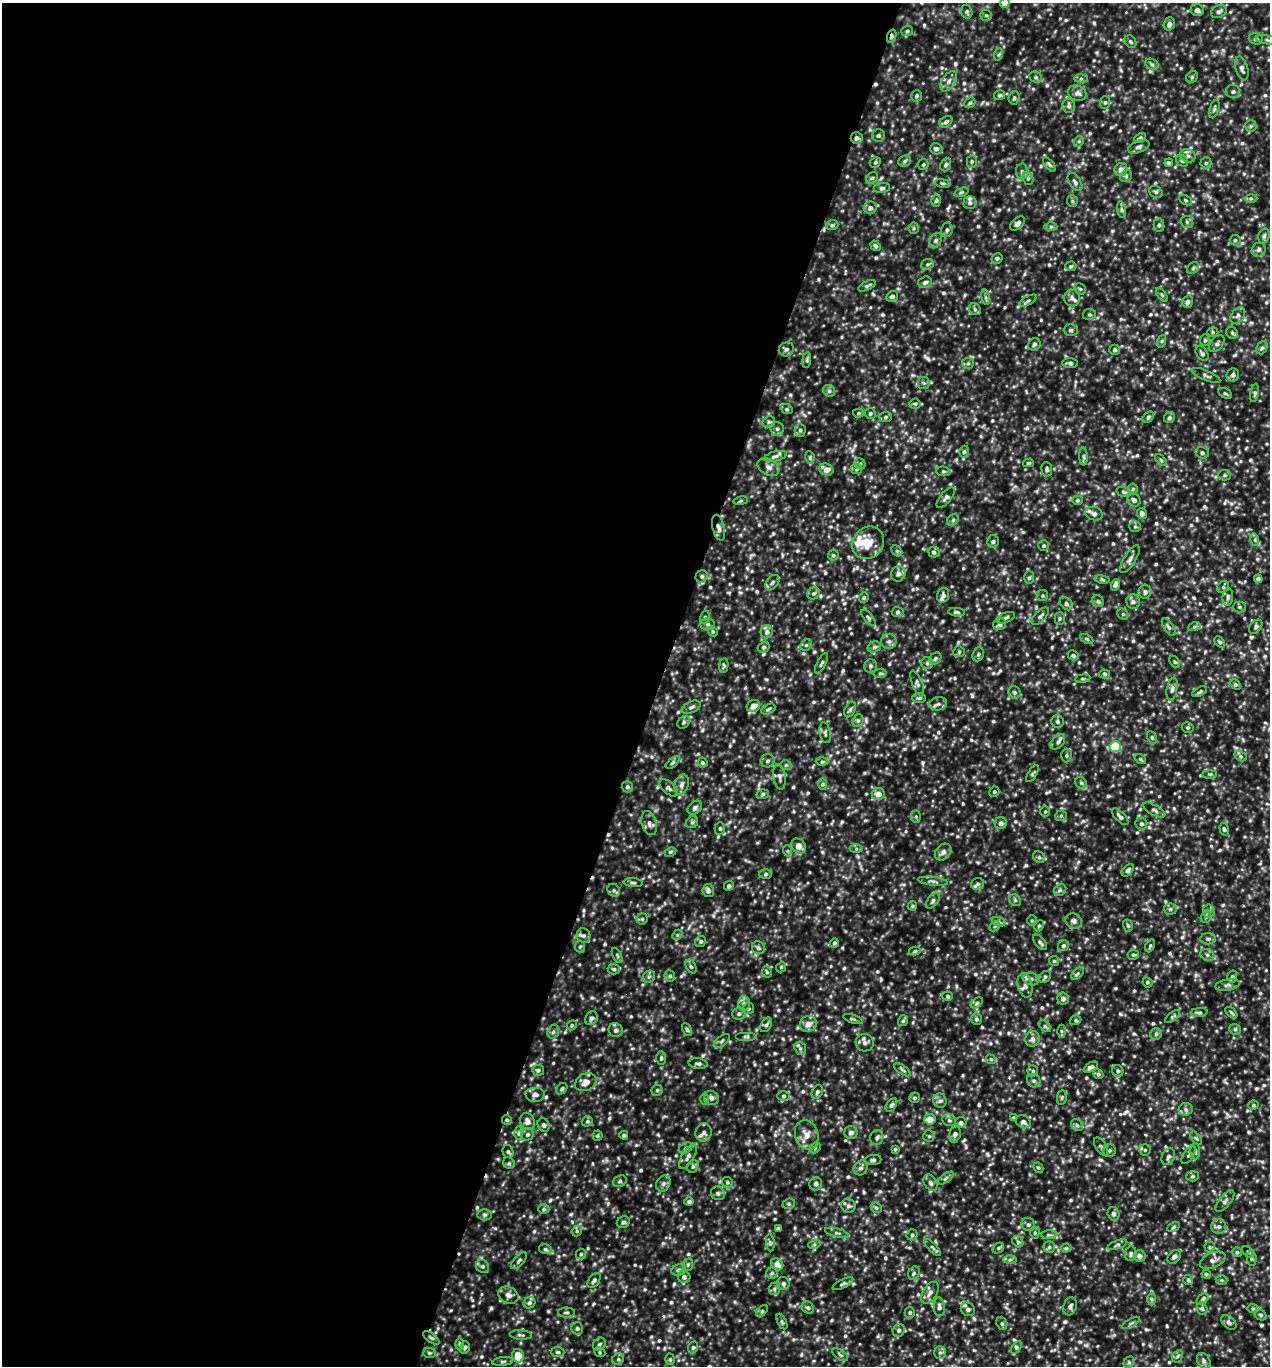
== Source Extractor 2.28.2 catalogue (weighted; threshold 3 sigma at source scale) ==
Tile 5 of 4 x 4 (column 1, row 2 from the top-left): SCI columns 137-1404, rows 2735-4098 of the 5501 x 5492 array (HDU 1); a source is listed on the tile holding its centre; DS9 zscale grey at full resolution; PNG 1272 x 1368 px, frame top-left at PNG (2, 3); each listed source drawn as its Kron ellipse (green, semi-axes under 4 px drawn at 4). Shown black and unused: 52% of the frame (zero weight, under 3 of 5 exposures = <1% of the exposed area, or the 3 px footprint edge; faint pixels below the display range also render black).
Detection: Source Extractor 2.28.2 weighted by HDU 2 'WHT'; one run over the whole footprint, this tile lists its part. Background 0.215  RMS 0.046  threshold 0.207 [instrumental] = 3 sigma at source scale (4.5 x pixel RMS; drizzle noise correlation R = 1.50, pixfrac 1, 0.05/0.05 arcsec/px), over >= 5 px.
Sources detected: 891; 1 too faint to see at this stretch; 2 cosmic-ray / hot-pixel residue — neither listed nor drawn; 16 inside a brighter listed object's ellipse — not listed separately; of the other 872, all 500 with FLUX_AUTO >= 7.01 (the completeness limit of this list) listed and drawn (372 fainter detections not listed), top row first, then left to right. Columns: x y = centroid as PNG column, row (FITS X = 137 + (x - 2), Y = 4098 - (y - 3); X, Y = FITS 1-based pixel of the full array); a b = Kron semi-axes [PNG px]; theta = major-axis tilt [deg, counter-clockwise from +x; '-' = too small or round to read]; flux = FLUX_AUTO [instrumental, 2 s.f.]
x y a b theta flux
1005 3 5 4 - 33
1197 10 6 6 - 17
967 12 7 5 -73 8.6
1219 12 8 6 29 13
986 15 6 5 - 8.7
1169 24 7 5 70 15
907 31 6 5 - 9
892 36 7 4 72 12
1256 39 7 5 -16 11
1269 40 14 4 -11 11
1130 42 7 5 -52 8.7
999 54 6 4 71 7.5
1152 64 7 5 -28 11
1242 68 12 6 -74 16
1036 77 6 5 - 8.5
1192 77 6 5 - 7.7
1081 78 6 4 1 9.7
949 81 11 6 55 24
1233 92 7 6 - 13
1077 93 9 7 -23 21
1000 95 5 5 - 8.5
916 96 6 5 - 8.6
1014 98 7 5 86 8.5
1105 102 6 5 - 9.3
970 103 6 5 - 7.5
1069 106 7 6 - 12
1214 109 9 4 72 10
946 122 7 5 33 13
1251 126 6 5 - 9.2
878 135 6 6 - 9.5
857 138 6 5 - 17
1140 138 6 4 29 8
1079 141 6 4 46 7.1
1139 147 11 6 22 13
936 149 6 5 - 14
1188 156 8 6 -24 16
905 161 6 5 - 9.4
972 161 6 5 - 8.6
1182 161 6 5 - 8.2
875 162 6 5 - 7.4
1169 163 4 4 - 9.6
1206 163 5 5 - 7.5
923 164 5 5 - 7.3
946 164 7 5 67 12
1049 165 8 4 -49 8.9
1121 170 7 6 - 29
1022 171 8 6 88 14
1126 176 6 5 - 8.9
872 178 6 5 - 8.2
1028 178 7 5 -70 9.1
1075 182 10 5 -55 13
943 183 8 4 -8 9.1
882 188 8 5 7 10
961 192 7 4 20 7.2
1156 192 7 5 -28 9.3
1251 198 6 4 0 8.7
1185 200 7 4 -29 7.3
936 201 6 4 73 8.7
1072 201 6 5 - 7.9
970 203 6 6 - 12
870 208 6 6 - 18
1121 210 8 4 -81 10
1187 222 6 6 - 11
1017 224 8 5 42 14
832 225 6 5 - 8.3
1159 225 7 5 90 10
1051 227 6 4 0 9
914 228 5 5 - 7.6
947 230 7 5 79 13
1264 236 8 5 72 12
936 240 8 5 60 11
1235 240 5 5 - 8.1
875 246 5 4 - 9.6
1259 250 7 6 - 14
997 258 5 5 - 9.2
927 264 6 5 - 8.2
1071 266 5 4 - 7.3
1193 268 7 5 45 9.2
925 282 7 5 18 14
867 286 9 4 27 9.5
1080 289 6 5 - 7.2
1162 295 8 4 -55 7.2
892 296 6 5 - 13
986 297 8 4 -81 9.4
1072 298 8 8 - 17
1028 301 9 3 29 9.8
1188 302 6 5 - 16
975 309 6 5 - 9.1
1089 314 6 5 - 8.8
1238 315 9 6 52 15
1071 330 7 5 1 8.5
1213 332 5 5 - 8
1232 333 6 5 - 8.8
1205 340 6 5 - 7.9
1162 341 6 4 71 7.5
1034 344 6 6 - 11
1217 344 9 6 51 14
1262 348 7 5 64 9.7
786 349 7 7 - 13
1115 350 5 5 - 9.6
1202 354 8 5 -53 9.9
807 360 8 4 83 8.3
968 363 6 5 - 8.9
1070 363 8 5 -2 13
1206 375 15 5 -23 14
1233 375 6 6 - 15
924 383 6 6 - 9
829 391 6 5 - 10
1225 393 7 4 -30 8.1
1255 393 9 4 79 8.9
915 404 5 5 - 7.7
787 409 6 5 - 7.9
858 413 5 4 - 7.4
870 413 5 5 - 9.4
886 417 6 5 - 10
1148 417 6 4 42 8.4
1169 418 6 5 - 10
769 422 6 5 - 9.6
777 429 6 6 - 14
800 430 6 5 - 11
964 452 6 4 73 8.9
1202 453 7 5 -18 12
775 456 11 5 14 14
1084 457 9 4 -89 9.1
810 458 6 4 -81 7.1
1161 460 7 4 -46 7.1
1028 463 5 4 - 7.3
860 464 6 5 - 8.7
768 467 11 8 -29 23
826 469 7 5 -25 37
856 469 5 5 - 7.7
1047 469 7 5 -86 10
943 471 7 4 -6 8.4
1224 475 6 5 - 8.3
1133 489 5 5 - 7.5
1124 492 8 4 -15 7.6
946 498 12 5 50 16
1077 500 5 4 - 7.3
1134 500 7 6 - 17
741 501 7 4 9 7.1
1142 513 5 5 - 18
1094 514 9 6 -18 20
953 520 6 5 - 9.2
1135 526 5 5 - 8.4
719 528 13 6 -76 20
1255 540 6 4 -73 7.8
993 541 6 6 - 11
868 543 17 15 47 87
1044 546 5 5 - 8.1
897 551 6 4 -44 8.1
934 552 5 5 - 10
833 555 6 5 - 8
1130 559 16 6 58 20
898 574 8 7 - 20
702 576 6 6 - 11
1029 578 6 5 - 9.4
1258 579 4 4 - 11
1102 580 8 4 -10 7.5
772 583 8 6 53 15
1115 585 6 4 72 15
1223 587 6 5 - 8.4
1145 592 7 6 - 14
814 593 6 5 - 10
943 595 7 6 - 14
1042 596 5 5 - 7.6
1228 597 9 5 85 12
864 598 5 5 - 7
1098 601 6 5 - 8.7
1133 602 7 6 - 16
1066 604 7 5 -42 11
1239 607 6 5 - 9
898 612 6 5 - 9.7
956 612 8 4 -6 9.7
1123 614 6 5 - 7.3
1040 616 11 5 44 14
705 617 6 5 - 9
868 618 9 4 -50 9.5
1006 618 10 5 21 11
1060 618 6 5 - 9.2
708 624 7 5 -1 12
1000 624 6 6 - 12
1169 627 10 4 -56 11
1194 627 6 4 19 7.9
1256 627 8 5 52 10
713 631 5 4 - 7.1
767 632 6 6 - 16
1087 639 7 4 -25 7.7
889 641 8 7 - 17
1220 642 6 4 -49 8.6
806 645 6 5 - 8.1
764 647 6 5 - 7.8
874 647 7 5 17 10
959 652 6 5 - 7.3
978 654 7 5 67 9.4
1073 655 5 5 - 10
935 658 7 5 42 9.9
1175 662 6 4 -58 7.6
822 663 11 4 61 9.7
927 663 6 6 - 9.5
724 666 7 4 84 7.1
870 666 7 6 - 12
880 673 6 4 8 7.2
1104 674 5 4 - 7.8
1083 679 7 4 8 7.2
917 683 14 5 -69 14
1236 684 6 4 -46 7.5
1172 689 11 5 79 17
1014 692 6 5 - 11
1200 692 8 4 29 9
919 698 7 5 0 8.4
938 704 9 6 10 19
753 706 7 6 - 39
691 707 10 5 25 13
768 709 7 4 28 9.2
850 709 8 5 64 9.1
858 721 6 5 - 10
684 722 7 5 47 8.9
1058 722 6 6 - 9.8
1188 727 6 5 - 7.5
825 733 10 5 -79 13
1152 737 7 4 -64 7.9
1058 742 9 5 48 14
1115 747 5 5 - 230
1066 755 7 5 89 8.5
1241 756 7 4 -28 8.7
1140 759 6 4 -37 7
768 761 7 6 - 13
673 762 8 4 42 8.4
822 762 6 4 1 7.2
703 763 5 4 - 8.7
786 765 5 5 - 7.6
1033 774 9 4 57 8.7
1210 774 7 3 0 7.1
780 777 13 6 -82 15
1081 783 6 5 - 8.8
823 784 6 4 89 7.4
682 785 10 7 73 20
627 787 6 5 - 12
669 788 11 6 -43 13
994 792 5 5 - 8.5
763 794 6 5 - 8.7
878 794 6 6 - 35
695 808 8 6 40 14
1154 810 12 5 -29 13
1045 811 5 5 - 7.2
916 816 6 5 - 7.5
1061 816 6 5 - 7.9
1120 817 10 5 -45 15
692 822 6 5 - 8.6
649 823 12 7 -74 24
1001 823 6 6 - 19
1141 824 6 5 - 11
720 828 6 5 - 8.7
1224 829 6 4 -74 8.8
799 846 8 6 -45 43
856 849 6 4 0 7.3
788 851 6 4 -71 7
670 852 6 4 27 8
943 852 9 7 44 25
1039 857 6 5 - 8.9
1128 870 7 5 47 11
765 874 6 5 - 9.7
933 881 15 4 -6 14
633 883 9 4 -4 9.6
978 884 7 6 - 11
729 886 5 4 - 12
614 890 7 6 - 12
708 890 6 6 - 17
1060 890 7 5 43 9.5
1015 900 6 5 - 8
933 901 9 5 53 12
912 906 5 4 - 7.7
1170 909 6 5 - 10
1209 911 6 6 - 12
1206 917 6 5 - 9.3
642 919 5 5 - 8.6
1032 920 5 5 - 7.5
1074 921 8 7 - 19
999 922 7 4 -19 9.1
995 926 6 4 43 7.7
1039 926 6 4 66 7.5
1128 926 6 5 - 8.5
584 935 7 6 - 13
677 935 6 4 46 7.4
1208 939 7 5 0 11
701 941 6 5 - 10
1040 942 9 5 -51 12
834 943 5 4 - 8.8
580 946 6 5 - 7.8
1063 946 6 5 - 9.6
1150 946 7 4 65 7.6
758 948 7 6 - 13
915 951 6 4 12 8.4
617 955 8 4 -64 7.6
1133 955 6 5 - 8.3
1207 955 7 5 -24 14
1054 961 5 5 - 7.5
691 967 7 5 -61 9.4
781 967 5 4 - 7.2
614 969 6 5 - 9.8
767 972 6 5 - 7.3
1077 974 7 4 45 9.2
670 976 6 5 - 8.8
649 977 7 5 44 12
1045 977 6 5 - 8.7
1232 977 6 5 - 9.6
1031 979 8 6 -15 16
1147 982 5 5 - 8.1
1025 985 12 7 -76 23
1227 985 12 5 10 15
948 996 5 4 - 8
1063 999 6 6 - 21
977 1003 7 4 37 8.6
744 1004 7 6 - 14
749 1008 5 5 - 8.2
1199 1012 9 4 4 9.2
1231 1013 7 4 -42 7.2
739 1014 7 6 - 14
1173 1017 9 4 39 9.2
591 1018 7 6 - 15
853 1019 10 3 -18 7.6
976 1019 6 5 - 11
1075 1020 6 4 19 8.4
903 1021 6 5 - 8.9
808 1024 8 8 - 37
572 1025 5 4 - 8.2
766 1025 8 5 60 9.8
1045 1026 7 4 -43 9.2
687 1029 7 4 -63 7.9
1235 1029 5 5 - 8.2
616 1030 7 6 - 16
1061 1031 6 4 -90 7.1
553 1032 7 5 74 11
1156 1034 6 5 - 9.9
746 1036 11 4 0 10
1032 1039 8 7 - 21
722 1041 9 4 39 11
865 1043 9 8 - 20
800 1048 7 5 -70 11
661 1058 7 4 89 7.9
991 1059 5 4 - 7.7
698 1064 9 5 -6 12
1091 1067 8 4 29 16
538 1070 6 5 - 11
902 1070 9 4 -36 9.8
1033 1071 5 5 - 7.3
1118 1071 6 5 - 11
1098 1074 5 4 - 9.5
1034 1081 7 6 - 13
586 1082 11 8 27 39
562 1089 6 4 47 8.9
657 1090 5 5 - 9.1
817 1092 7 5 63 11
535 1094 10 7 0 20
783 1096 6 5 - 9.2
1062 1097 7 4 82 8.1
711 1098 8 6 -33 16
915 1098 5 5 - 7.8
705 1099 6 4 90 7.5
940 1101 7 6 - 14
891 1105 7 4 52 10
1253 1105 5 4 - 7.7
1186 1109 7 6 - 13
1013 1118 4 3 - 9.5
930 1119 5 5 - 58
507 1120 5 5 - 7.2
949 1120 7 5 -27 11
527 1121 9 7 -70 26
587 1121 6 5 - 8.1
1023 1122 8 6 -29 16
961 1123 5 5 - 12
544 1125 7 5 -58 12
1077 1125 6 5 - 11
704 1132 9 8 - 17
851 1132 6 6 - 20
518 1133 7 4 89 7.9
527 1134 6 6 - 13
955 1134 8 5 76 15
624 1135 4 4 - 7.2
807 1135 15 11 -73 51
597 1136 5 5 - 7.1
929 1136 6 5 - 7.9
877 1138 7 6 - 14
1196 1138 8 4 -53 7.4
1101 1147 10 5 -58 13
685 1148 7 5 27 9.5
815 1148 6 4 46 9
895 1149 4 4 - 7.5
1109 1150 6 6 - 11
1145 1150 5 5 - 9.5
508 1151 7 5 -75 9.6
1195 1151 8 5 -87 9.5
1189 1155 10 5 55 10
688 1157 14 6 58 21
1168 1157 8 6 64 16
873 1160 8 5 6 10
509 1163 6 5 - 8.7
693 1166 6 5 - 11
861 1168 8 6 54 16
1038 1168 5 4 - 7.2
1192 1176 6 5 - 9
946 1178 9 4 36 9.5
620 1181 7 5 28 9.2
727 1182 6 5 - 8.3
930 1183 9 6 -58 15
663 1184 8 6 59 15
816 1184 7 6 - 15
718 1193 7 6 - 12
1225 1201 13 5 50 16
689 1202 4 4 - 11
789 1204 6 5 - 8.1
848 1206 7 7 - 16
876 1208 6 5 - 8
544 1209 5 5 - 8.2
1114 1214 7 6 - 13
485 1215 7 5 -1 9.3
623 1222 7 5 30 12
1028 1224 7 6 - 13
1174 1227 7 4 28 7.2
1219 1227 7 7 - 17
778 1228 4 3 - 9.9
577 1231 5 5 - 7.5
837 1233 12 3 -15 12
1035 1233 6 4 88 7.3
912 1235 5 5 - 9.7
1049 1235 8 4 2 9.9
1018 1242 6 5 - 8.1
770 1243 9 3 -85 8.3
814 1245 6 4 19 7.7
1117 1245 10 4 19 9.6
932 1247 11 4 -45 10
1049 1247 6 5 - 9.2
1210 1247 5 5 - 7.2
998 1248 6 5 - 7.3
1066 1248 5 4 - 8.4
545 1249 6 5 - 8
1237 1252 5 4 - 7.2
1248 1252 7 4 -45 7.4
581 1254 5 5 - 8.4
1131 1254 7 5 83 11
1140 1256 6 5 - 17
1174 1257 8 5 46 14
1252 1259 7 4 -84 8.8
1010 1260 6 4 3 8.3
1213 1260 13 7 22 22
519 1261 10 5 47 11
777 1264 6 5 - 33
688 1265 6 5 - 7.2
482 1266 7 6 - 12
679 1270 7 5 21 10
772 1273 6 5 - 9.7
914 1273 7 5 62 9.4
1206 1274 4 4 - 8.4
684 1277 6 6 - 13
1188 1280 5 5 - 8
1221 1280 6 5 - 8.8
594 1281 8 5 56 14
783 1284 6 6 - 13
843 1284 11 4 27 9.6
774 1289 6 5 - 10
930 1293 12 7 58 24
508 1295 10 8 -27 21
1151 1299 6 4 -89 8.1
1202 1299 7 4 42 8.4
529 1303 6 5 - 11
1070 1306 9 6 73 14
808 1307 6 5 - 10
939 1307 9 5 -86 17
1253 1308 6 4 1 7.2
968 1309 7 6 - 15
1202 1309 7 5 -69 7.8
762 1311 7 4 46 7.6
566 1312 8 5 1 10
910 1312 5 5 - 8.8
1261 1315 6 5 - 7.7
782 1322 8 4 -63 8.3
1229 1322 9 5 -42 14
1002 1323 7 5 -69 9.1
1131 1323 10 3 29 9.1
577 1328 6 6 - 11
899 1330 6 6 - 15
521 1335 11 4 -4 11
431 1338 9 4 -37 9.3
460 1344 6 4 -89 7
599 1344 7 6 - 12
465 1347 6 5 - 9.2
693 1347 6 4 69 7
1016 1347 7 4 59 9.5
558 1352 6 5 - 8.6
600 1352 6 5 - 7.2
940 1352 6 6 - 13
429 1353 6 5 - 8.6
840 1355 9 4 -36 10
518 1356 7 6 - 85
1177 1356 6 5 - 8.2
618 1359 6 5 - 11
670 1359 6 5 - 7.7
503 1361 10 4 5 9.4
1204 1361 8 6 -62 15
1129 1362 6 4 49 7.5
Overlapping masked pixels (flux is a lower limit): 6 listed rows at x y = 892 36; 857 138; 719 528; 702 576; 507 1120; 431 1338
Isophote crosses this tile's border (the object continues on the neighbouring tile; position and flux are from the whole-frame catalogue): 2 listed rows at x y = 1005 3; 1269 40
Unlisted compact peaks at least as high as the median listed source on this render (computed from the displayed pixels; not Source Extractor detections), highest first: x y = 1120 1014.